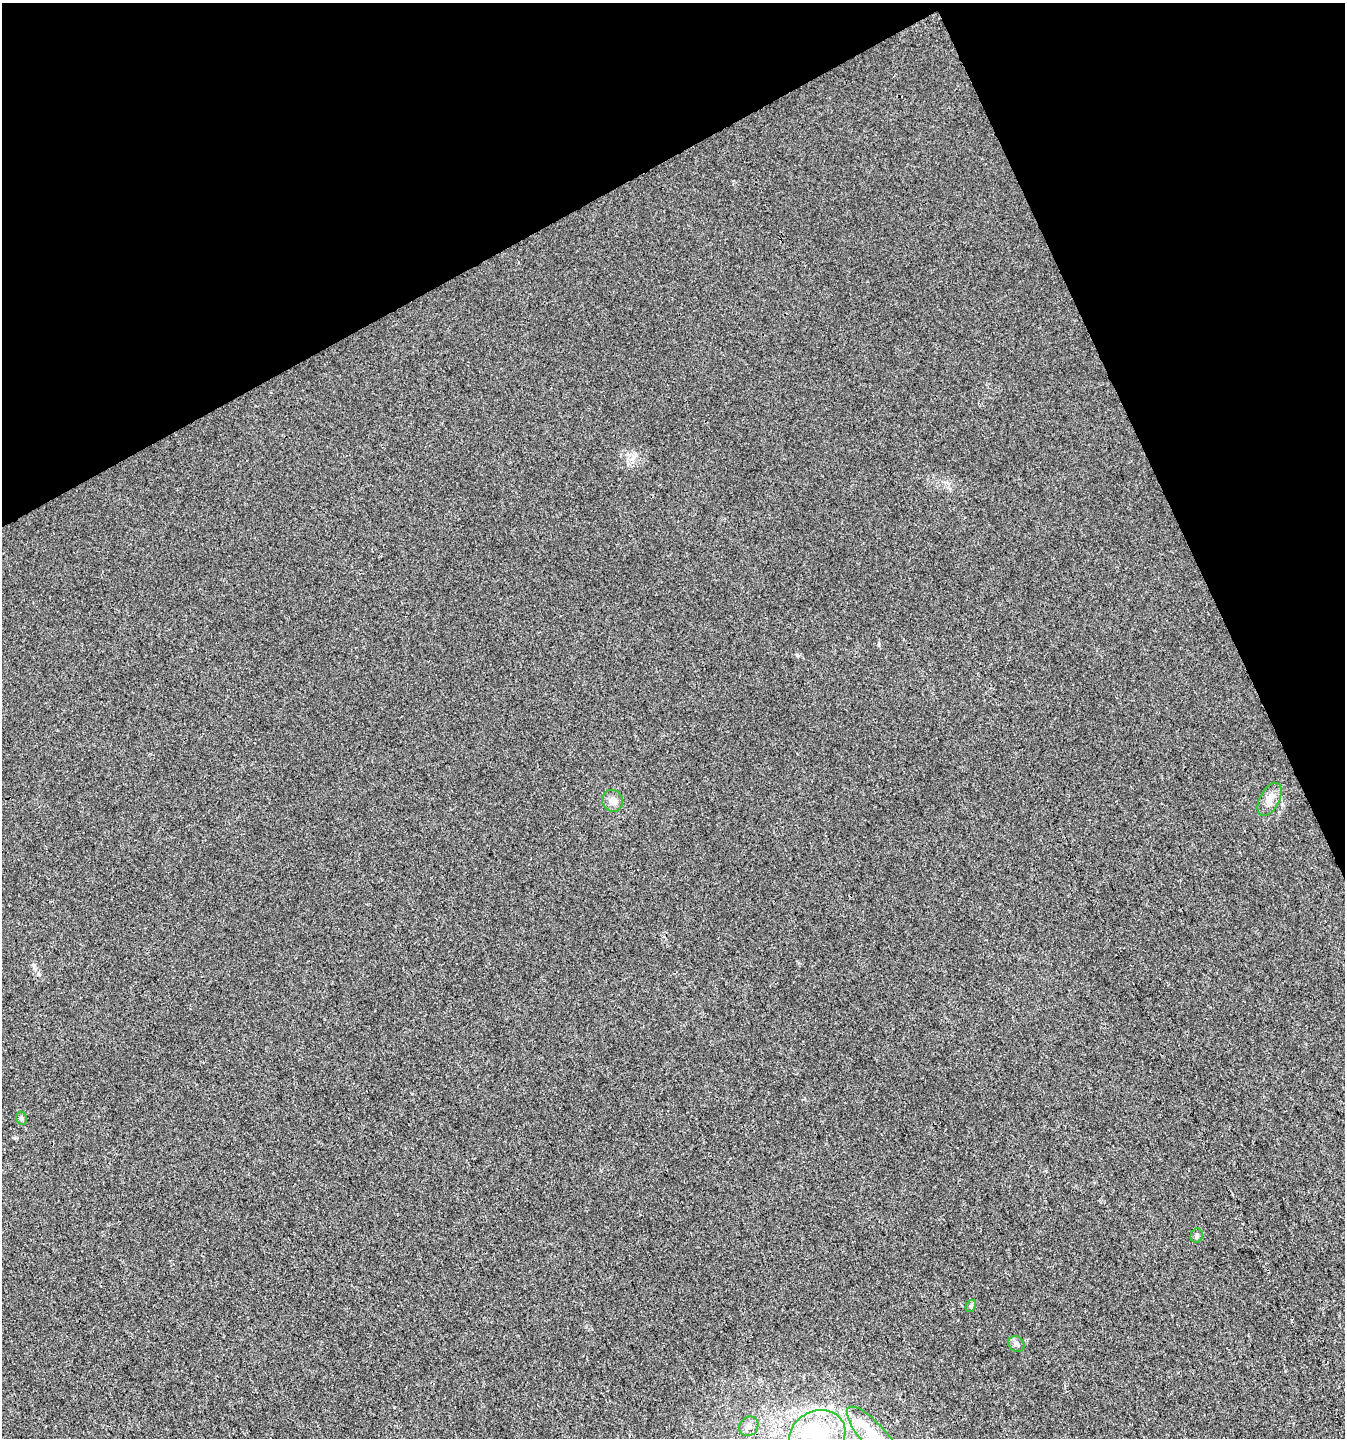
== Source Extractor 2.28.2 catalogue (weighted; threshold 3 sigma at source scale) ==
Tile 3 of 4 x 4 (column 3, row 1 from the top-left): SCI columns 2784-4126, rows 4313-5748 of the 5627 x 5748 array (HDU 1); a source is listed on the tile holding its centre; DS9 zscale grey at full resolution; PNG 1347 x 1440 px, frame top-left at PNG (2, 3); each listed source drawn as its Kron ellipse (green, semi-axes under 4 px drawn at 4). Shown black and unused: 22% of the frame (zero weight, under 3 of 4 exposures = <1% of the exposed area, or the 3 px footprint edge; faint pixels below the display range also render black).
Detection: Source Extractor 2.28.2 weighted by HDU 2 'WHT'; one run over the whole footprint, this tile lists its part. Background 0.00553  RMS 0.0034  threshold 0.0153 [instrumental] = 3 sigma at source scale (4.5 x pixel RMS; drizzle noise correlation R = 1.50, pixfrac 1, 0.0396/0.0396 arcsec/px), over >= 5 px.
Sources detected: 13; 2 inside a brighter object's white glare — neither listed nor drawn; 2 inside a brighter listed object's ellipse — not listed separately; the other 9 listed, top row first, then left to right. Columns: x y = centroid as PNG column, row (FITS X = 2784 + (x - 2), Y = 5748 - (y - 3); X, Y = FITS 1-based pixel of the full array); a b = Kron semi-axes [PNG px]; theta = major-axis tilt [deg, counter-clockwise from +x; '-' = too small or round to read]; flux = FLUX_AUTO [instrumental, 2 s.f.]
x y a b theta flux
1269 799 18 9 62 3.5
613 801 11 10 - 2.5
22 1118 6 5 - 0.86
1197 1236 7 6 - 0.71
971 1306 6 4 62 0.55
1016 1344 8 7 - 1.3
749 1426 10 9 - 1.9
817 1435 29 24 25 22
874 1437 39 12 -49 14
Overlapping masked pixels (flux is a lower limit): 1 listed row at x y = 817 1435
Isophote crosses this tile's border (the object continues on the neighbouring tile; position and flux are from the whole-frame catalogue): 2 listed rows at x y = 817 1435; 874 1437